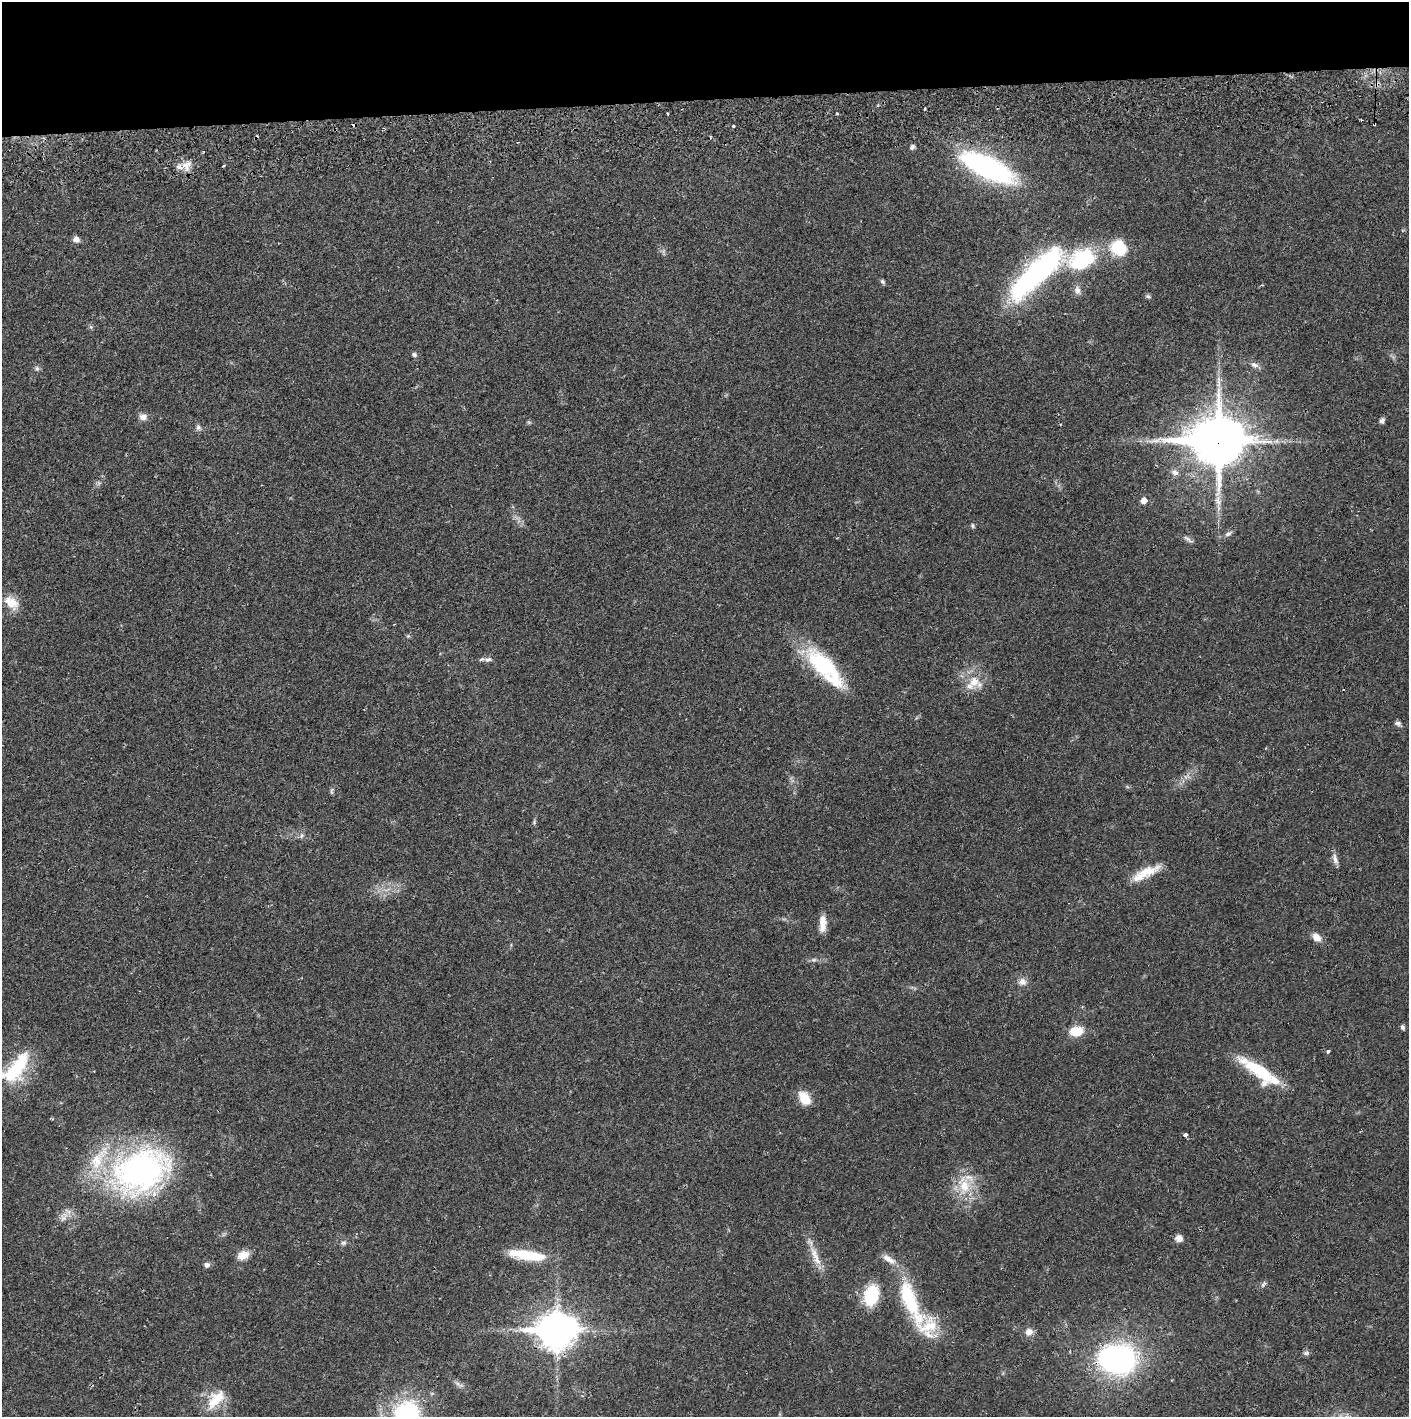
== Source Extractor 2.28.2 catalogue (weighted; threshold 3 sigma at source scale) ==
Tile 2 of 3 x 3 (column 2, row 1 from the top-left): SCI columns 1410-2816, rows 2885-4299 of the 4229 x 4357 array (HDU 1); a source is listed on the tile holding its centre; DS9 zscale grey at full resolution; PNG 1411 x 1419 px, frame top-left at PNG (2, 2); no overlay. Shown black and unused: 7% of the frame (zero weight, under 2 of 3 exposures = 3% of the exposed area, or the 3 px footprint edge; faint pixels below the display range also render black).
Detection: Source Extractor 2.28.2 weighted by HDU 2 'WHT'; one run over the whole footprint, this tile lists its part. Background 0.0213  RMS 0.0035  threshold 0.0156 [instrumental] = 3 sigma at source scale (4.5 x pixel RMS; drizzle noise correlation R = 1.50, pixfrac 1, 0.05/0.05 arcsec/px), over >= 5 px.
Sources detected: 83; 2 inside a brighter object's white glare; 5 cosmic-ray / hot-pixel residue — not listed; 7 inside a brighter listed object's ellipse — not listed separately; the other 69 listed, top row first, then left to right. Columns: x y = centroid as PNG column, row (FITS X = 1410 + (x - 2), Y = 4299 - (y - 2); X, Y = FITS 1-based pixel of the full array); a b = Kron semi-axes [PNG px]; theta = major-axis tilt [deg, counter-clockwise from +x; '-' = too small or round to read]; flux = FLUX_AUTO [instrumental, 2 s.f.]
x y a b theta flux
925 109 3 2 - 0.48
837 113 3 3 - 0.56
667 114 3 2 - 0.46
733 126 3 3 - 0.58
912 147 6 5 - 0.82
186 165 16 11 44 3.6
987 167 64 22 -25 55
76 239 7 6 - 1.7
1119 248 18 16 -33 13
1081 259 37 25 22 26
1037 273 73 20 44 72
882 281 7 5 -45 0.69
1077 290 11 8 -75 1.7
1148 296 8 5 -20 0.65
91 327 6 5 - 0.51
414 355 6 5 - 0.81
1254 365 11 7 -22 1.6
37 368 7 6 - 0.8
143 417 10 8 -8 1.9
1382 421 7 6 - 0.94
198 427 8 7 - 1
1218 441 20 16 1 1400
1174 472 10 7 -11 1.5
1144 500 6 5 - 2.5
1218 501 19 8 -86 3.4
973 526 6 5 - 0.62
1228 534 12 5 29 1.1
1187 538 13 4 -33 1.1
11 603 20 13 -42 5
408 636 5 5 - 0.46
488 659 10 6 16 1.3
824 666 54 20 -41 27
974 681 16 15 - 5.7
1398 723 8 6 -20 1.1
331 791 9 4 80 0.6
534 822 6 4 -50 0.47
302 836 8 6 56 0.85
1335 859 15 6 -81 1.7
1147 871 32 11 18 7.3
823 923 20 8 88 3.9
1316 937 11 7 -42 2.9
1022 982 10 9 - 2
1403 1027 6 4 -71 0.75
1076 1031 12 8 9 8.1
1328 1051 4 4 - 0.6
19 1066 44 21 58 19
1260 1071 53 15 -37 18
804 1098 16 10 -58 6
1185 1135 4 3 - 2
141 1171 64 43 23 100
964 1186 24 15 82 9.4
64 1217 16 8 59 2.4
1179 1238 8 8 - 2
343 1243 8 5 14 0.79
243 1255 14 10 23 3.6
527 1255 46 11 -8 13
817 1259 33 8 -66 5
889 1259 22 8 -33 3.3
207 1265 7 6 - 1.2
1263 1284 10 5 56 0.76
871 1295 18 12 75 18
912 1303 40 21 -77 17
557 1331 14 11 3 720
1029 1332 10 9 - 2.2
1306 1353 8 5 0 0.81
1117 1359 37 28 -7 76
458 1384 9 4 -45 0.95
219 1398 24 18 -9 7.5
407 1414 37 36 - 35
Overlapping masked pixels (flux is a lower limit): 3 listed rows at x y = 1218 441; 557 1331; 1117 1359
Isophote crosses this tile's border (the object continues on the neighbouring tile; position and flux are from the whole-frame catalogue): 2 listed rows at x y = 19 1066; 407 1414